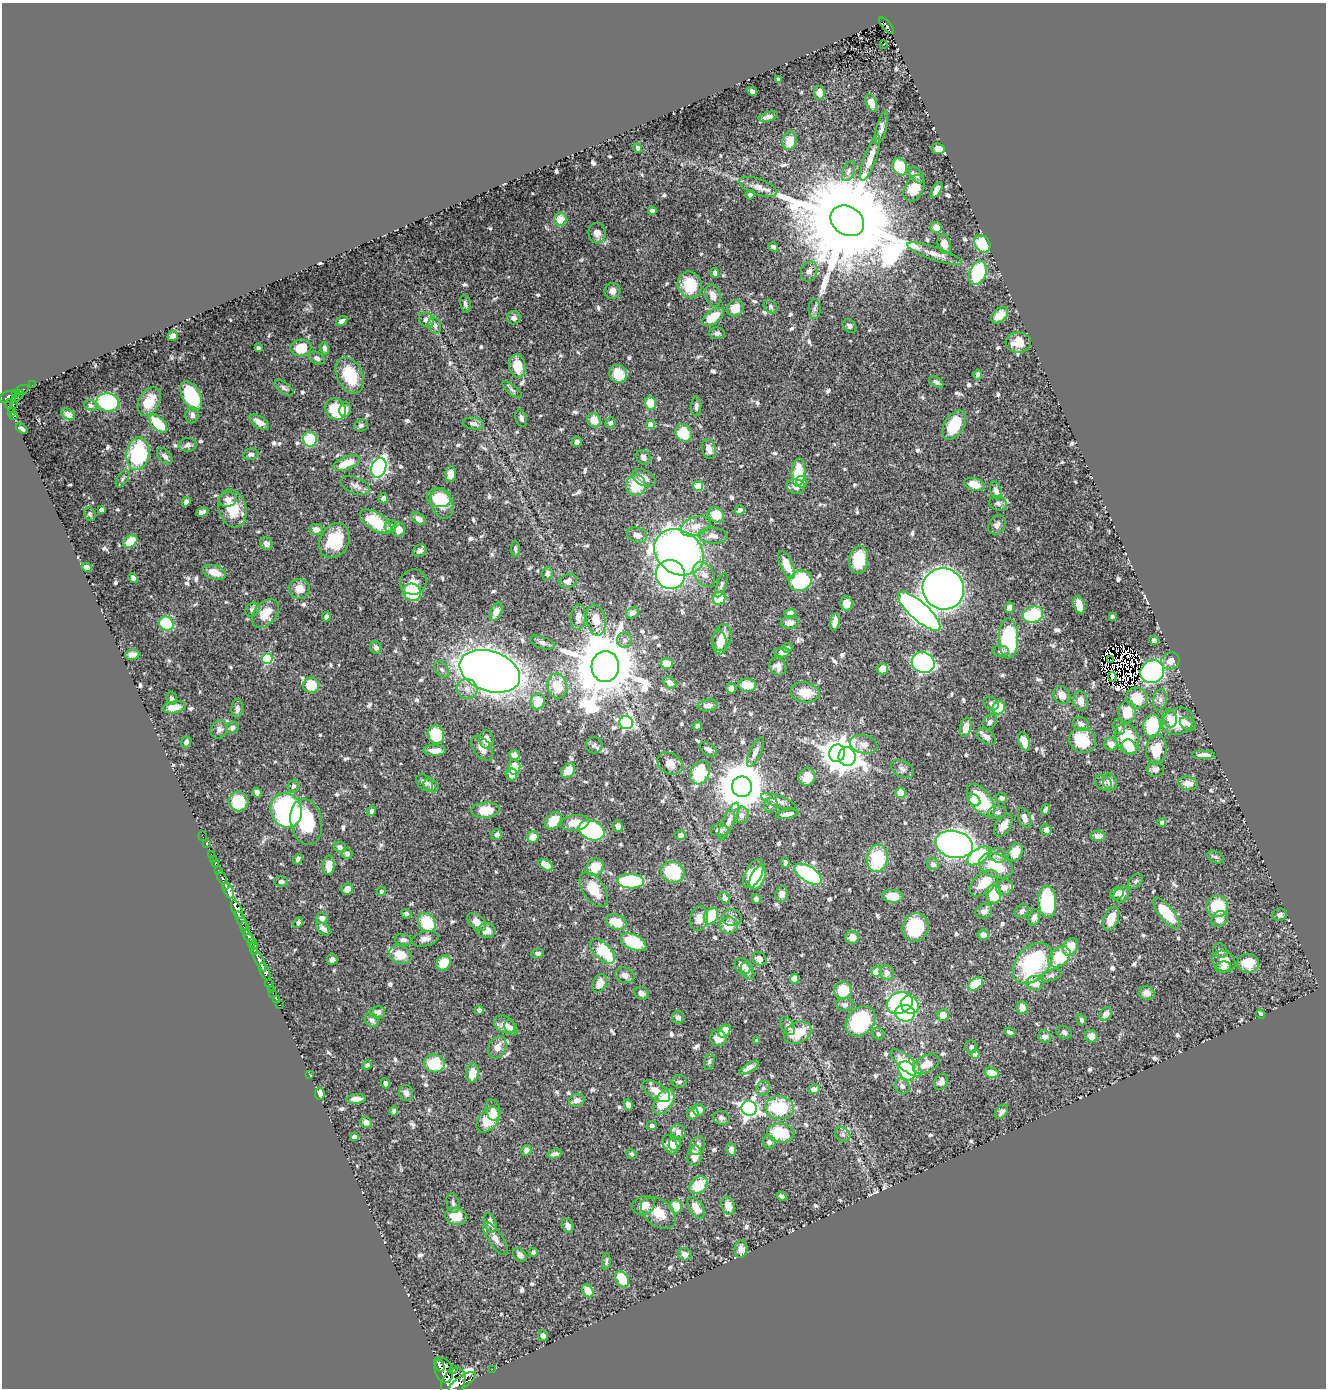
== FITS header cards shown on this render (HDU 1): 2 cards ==
NAXIS1  =                 1324
NAXIS2  =                 1386

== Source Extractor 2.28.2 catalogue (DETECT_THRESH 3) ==
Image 1324 x 1386 px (HDU 1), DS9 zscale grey, 1 PNG px = 1 image px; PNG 1328 x 1390 px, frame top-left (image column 1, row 1386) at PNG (2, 3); each listed source drawn as its Kron ellipse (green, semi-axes under 4 px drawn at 4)
Background 0.59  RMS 0.013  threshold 0.039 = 3 sigma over >= 5 px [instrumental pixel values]
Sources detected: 759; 10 with non-positive FLUX_AUTO (blend fragments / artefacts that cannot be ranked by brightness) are neither listed nor drawn; of the other 749, the 500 brightest by FLUX_AUTO listed and drawn (249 fainter detections omitted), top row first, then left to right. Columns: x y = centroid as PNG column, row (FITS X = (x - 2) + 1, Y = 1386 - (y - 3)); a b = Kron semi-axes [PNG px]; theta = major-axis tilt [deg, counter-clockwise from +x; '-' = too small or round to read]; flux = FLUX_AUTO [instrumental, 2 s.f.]
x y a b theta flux
887 26 10 4 -49 63
884 44 3 2 - 2.2
778 80 4 3 - 2.1
752 91 5 4 - 4.1
819 93 7 5 -86 8
871 103 9 5 -70 12
769 117 10 4 15 3.6
882 128 17 5 75 4.1
790 141 9 7 79 15
638 148 5 4 - 2.3
938 149 6 5 - 7.1
870 158 24 6 70 11
900 167 9 7 -64 29
848 171 10 6 68 3.4
916 175 10 5 -49 3.1
758 187 20 8 -19 8.7
914 188 14 9 62 23
936 190 9 4 58 5.9
750 195 5 4 - 3.2
652 211 4 4 - 2.8
560 219 6 6 - 15
847 221 18 14 -33 35000
936 227 6 5 - 8.2
597 233 10 8 -85 5.7
944 244 10 6 -77 10
982 244 9 7 -56 33
773 247 5 4 - 3
935 254 29 6 -19 9
809 271 10 8 67 5.3
715 273 5 4 - 3.3
978 273 12 8 68 67
690 285 14 12 -69 32
612 291 8 8 - 4.7
713 296 11 7 -73 7.3
465 304 9 5 -78 3
771 307 7 6 - 2.3
735 308 8 8 - 12
814 309 9 6 -90 2.9
1000 315 10 6 43 12
713 317 12 6 36 22
514 318 7 6 - 3.7
426 320 8 6 -38 4.9
342 321 6 4 35 2.9
435 325 8 6 -70 4.5
849 326 8 5 -45 2.3
717 333 8 6 -6 3.3
173 336 5 4 - 5.3
1018 342 13 10 2 12
258 348 4 4 - 2.3
301 348 10 8 9 27
324 348 6 4 -74 3.5
317 358 8 5 -29 3.1
517 366 12 8 -82 20
618 374 9 8 - 14
978 374 5 4 - 3.1
350 375 19 12 -64 38
936 382 8 4 -33 2.8
32 385 2 2 - 3.8
284 388 11 5 -36 3.1
22 390 7 3 21 29
512 390 12 4 -39 2.2
15 393 4 2 - 25
18 396 7 2 46 45
191 396 16 9 -62 64
8 397 9 5 21 360
149 401 15 10 60 19
108 402 11 9 -12 75
651 403 7 5 -74 21
9 404 5 3 - 40
13 404 3 3 - 17
90 405 6 5 - 2.8
696 406 10 5 89 3
336 409 11 9 -51 37
345 409 8 5 82 7.9
11 413 3 2 - 28
68 414 7 5 -36 3.7
192 415 8 6 78 4.5
14 416 4 3 - 47
521 418 9 5 -73 3.3
594 420 7 6 - 11
259 422 11 5 -33 6.5
158 423 11 6 -45 34
473 423 10 6 -9 4.3
610 423 5 5 - 2.7
361 425 7 6 - 2.6
651 425 4 4 - 16
954 425 16 9 59 32
22 429 6 3 -34 3.3
684 433 9 7 -58 29
310 439 7 7 - 34
577 442 5 5 - 3
188 445 9 6 3 3.7
709 449 10 6 -74 5.3
138 454 16 11 80 74
251 454 7 5 10 3.6
165 456 10 6 -49 3.9
643 457 8 6 -52 3.5
347 463 14 6 22 19
379 468 10 7 69 200
798 472 14 7 86 35
450 474 8 5 85 10
644 478 12 7 -27 7
122 479 10 5 57 2.7
802 482 6 5 - 4.6
974 484 10 6 -17 12
355 485 15 8 -20 5
636 485 10 10 - 25
698 486 5 5 - 18
796 486 9 7 -17 7.7
996 490 9 5 -72 4
383 498 5 4 - 4.6
439 498 12 9 -10 29
228 499 9 7 13 5.5
186 502 5 4 - 4.5
998 503 9 7 -17 3.1
442 504 15 10 -67 14
233 508 19 13 -74 25
101 510 4 4 - 3.8
740 510 5 5 - 3.3
202 512 6 4 23 3.4
90 514 7 5 -67 2.2
716 515 8 7 - 19
419 519 8 5 -40 4.7
376 522 18 8 -32 35
997 525 10 8 54 4.2
391 526 6 5 - 5.6
695 526 15 9 19 11
316 529 6 5 - 6.8
399 530 7 6 - 9.5
637 535 10 7 -18 5.4
713 536 14 8 -3 6.8
334 540 18 14 60 36
130 541 8 5 37 21
266 544 6 5 - 4.7
515 549 8 4 -87 2.3
420 551 7 5 35 3.6
679 552 26 21 -36 650
859 560 14 9 84 27
786 565 15 6 -66 14
87 567 5 4 - 6.5
215 572 12 7 -18 12
547 574 6 5 - 3.4
704 574 14 9 -54 7.5
670 575 15 14 - 230
133 578 5 4 - 2.3
568 581 9 6 17 5.2
801 581 12 10 24 78
413 582 13 12 - 6.7
721 585 13 4 70 2.4
299 589 11 10 - 10
943 589 21 20 - 940
412 592 9 8 - 43
719 599 6 6 - 39
846 603 7 6 - 8.3
1079 605 9 5 -72 10
1009 608 5 4 - 6.8
252 610 7 6 - 3.6
919 611 27 9 -42 490
496 612 10 5 65 5.7
266 613 16 11 48 18
632 613 7 5 37 4
790 614 5 5 - 9.3
1033 615 10 8 18 44
1112 616 4 3 - 2.9
326 617 4 4 - 3.5
578 617 13 7 84 7.8
596 620 15 9 -79 15
790 622 9 6 1 6.6
835 622 9 4 83 8.6
166 624 7 6 - 67
722 638 13 9 77 13
1008 638 20 9 -89 88
625 640 7 7 - 3.7
1154 640 5 4 - 4.8
542 643 13 6 -19 3.2
720 643 12 7 -86 10
376 648 7 5 -64 3.3
788 648 5 4 - 3
1001 651 8 5 -7 2.9
782 652 8 5 0 4.5
132 655 7 5 9 5.1
267 659 5 5 - 67
1110 660 3 2 - 2.1
1170 661 9 8 - 6.9
923 663 12 10 -24 220
667 664 6 5 - 14
605 666 15 13 85 8200
778 666 9 8 - 6.3
442 669 9 6 -51 2.8
883 669 5 5 - 10
490 671 31 20 -19 1800
1152 672 12 11 - 190
1112 677 5 3 - 2.1
670 683 7 5 -33 5.8
311 685 8 8 - 22
747 685 9 6 -3 13
557 686 13 9 -83 21
731 688 5 5 - 3.1
467 689 10 9 - 6.8
805 692 15 10 -9 18
1062 695 10 7 -55 9.1
171 698 6 5 - 2.6
1137 698 11 10 - 26
1160 700 11 7 83 4.2
1081 701 10 7 -84 7.9
538 702 8 7 - 19
991 704 8 6 -35 2.6
708 705 10 5 6 4.9
174 707 12 6 9 11
999 708 7 6 - 39
237 709 9 5 87 3.5
1127 712 11 8 88 21
1170 718 9 7 -67 6.3
1178 721 16 13 22 30
990 722 8 6 49 2.6
626 723 7 6 - 140
1081 724 8 6 -25 5
1188 724 8 5 -30 3.6
698 726 4 4 - 2.2
1152 726 11 8 82 51
966 727 10 5 77 9.4
1119 727 8 5 -72 2.7
232 728 6 5 - 3.1
219 730 9 8 - 4
436 735 9 8 - 32
986 737 10 6 -34 5.5
1127 738 16 11 -71 49
486 739 9 7 -81 7.7
1083 740 14 12 -25 40
1024 741 10 5 -70 9.7
186 742 6 5 - 2.7
864 744 14 9 -12 7.3
1111 744 7 6 - 7.2
594 745 8 8 - 2.8
1129 747 8 7 - 11
482 748 14 8 -50 7.6
708 749 10 5 -33 4.1
435 750 11 5 -1 7.4
1156 750 15 10 81 27
755 752 16 5 65 4.6
837 753 9 7 73 1100
514 755 5 5 - 5
1203 755 11 4 -1 6.4
847 757 9 8 - 860
670 763 14 10 -30 8.6
514 767 8 6 -87 13
902 769 12 8 -29 3.9
1155 769 8 8 - 3.4
568 771 8 6 52 14
700 773 12 9 64 48
511 774 6 5 - 7.4
807 777 9 8 - 10
1110 782 9 6 -71 8.6
425 783 10 7 -43 5.4
1103 783 9 7 -41 2.9
1188 783 10 7 -9 8.6
293 786 6 5 - 2.7
431 786 8 6 -34 2.5
742 787 10 10 - 4500
257 793 5 4 - 7.7
901 793 5 5 - 15
1001 798 6 5 - 2.4
974 800 7 5 -39 8.3
981 800 19 10 -53 58
778 801 18 5 -18 4.9
238 802 10 10 - 32
771 805 7 6 - 3.5
1045 809 5 4 - 2.5
286 810 17 15 -68 200
485 810 14 7 4 21
372 811 5 4 - 2.3
997 812 9 6 5 3.1
787 814 11 4 9 5.1
741 815 8 7 - 4
1024 818 10 6 -68 4.8
553 821 10 7 51 20
729 821 20 6 64 5.5
306 822 23 15 -79 48
575 823 14 8 8 16
1162 823 4 4 - 2.4
1003 825 12 7 56 10
618 826 6 5 - 3.8
591 830 13 9 -23 150
719 830 9 6 -1 4.4
1046 830 6 5 - 4.7
497 834 6 5 - 3.1
680 835 5 4 - 3.2
203 836 5 2 - 7.2
1098 836 7 5 -2 5
533 837 6 5 - 10
206 844 3 2 - 9.4
954 844 19 13 -12 610
340 847 6 5 - 3.7
1015 852 9 6 64 16
211 854 3 2 - 11
347 854 5 5 - 3.2
998 855 8 7 - 3.9
978 856 13 7 34 45
1216 857 8 5 -27 2.2
877 858 14 10 82 52
213 859 2 2 - 5.6
298 859 5 4 - 2.8
215 863 4 3 - 25
785 863 5 3 - 2.2
933 864 6 5 - 3.1
329 865 10 6 86 9.9
546 865 8 5 -32 8.9
996 866 17 12 -22 33
595 867 9 8 - 17
219 871 3 2 - 35
673 872 12 10 -16 47
753 874 15 8 63 30
808 874 15 7 -32 120
222 878 6 3 -59 84
758 878 13 7 65 25
631 881 13 7 -2 82
1135 881 9 6 49 2.3
281 882 7 5 -2 2.5
984 883 17 10 41 19
226 886 4 3 - 240
1004 887 8 8 - 5.9
347 889 6 5 - 6.7
594 890 20 10 -56 20
228 891 8 4 -63 700
381 891 5 4 - 2.1
1117 893 7 6 - 3.8
782 894 7 6 - 4.2
994 894 9 7 -81 35
1121 894 8 7 - 6.5
893 896 10 6 -4 15
725 898 6 5 - 3.4
756 899 5 4 - 3.2
1047 902 16 9 -87 94
1217 906 11 10 - 38
237 909 10 5 -65 1000
984 911 9 7 33 4.4
1022 911 7 6 - 2.5
1166 913 19 7 -50 35
406 914 5 4 - 2.1
1280 915 7 6 - 3
711 916 9 6 60 42
1034 917 9 5 72 3.2
322 918 6 5 - 4.5
732 918 9 8 - 3.5
699 919 12 9 81 8
1111 919 12 7 68 15
1220 919 9 7 46 7.8
241 920 10 3 -63 270
427 922 10 8 -54 38
477 922 11 7 -43 8.3
616 922 11 7 -19 18
298 923 5 4 - 2.5
729 925 9 8 - 17
915 927 15 13 75 54
245 928 7 4 -81 210
323 929 8 5 -39 4.7
487 930 9 7 8 9.2
983 935 5 5 - 6.2
249 937 7 3 -56 310
852 937 7 6 - 9.1
425 939 14 7 13 4.8
403 940 8 5 -7 3.6
633 942 13 7 -24 49
251 943 4 3 - 74
1070 947 9 7 58 15
254 948 7 4 87 100
602 951 15 8 -44 55
1220 951 8 6 -51 3
538 953 6 5 - 2.4
400 955 11 9 -23 17
1059 957 12 8 40 37
332 959 5 5 - 3.3
759 959 8 6 -36 5.6
259 960 12 4 -64 750
1224 961 12 10 -34 13
444 963 8 6 51 14
1033 963 24 16 48 100
1248 963 11 9 -10 15
743 966 9 7 -52 6.9
1223 967 8 5 11 4.3
748 971 9 6 -67 6.3
265 972 9 4 -64 800
876 972 5 5 - 14
887 972 7 7 - 5.3
625 975 10 7 -17 5.8
1051 975 11 5 17 2.7
794 979 5 4 - 9.2
600 983 9 7 62 13
1035 983 9 7 -4 8.6
269 984 4 3 - 23
976 984 8 5 38 29
271 989 3 2 - 3
843 990 9 9 - 24
273 993 2 2 - 13
641 993 7 6 - 3.8
1147 993 8 7 - 5.7
276 999 3 2 - 16
900 1003 13 10 25 120
845 1004 8 6 -3 2.9
279 1005 2 2 - 8.1
910 1005 9 8 - 33
1022 1008 6 5 - 7.2
479 1010 4 4 - 2.6
377 1012 8 6 6 4.5
905 1013 10 8 -6 78
1106 1014 7 5 57 7
1261 1014 5 3 - 2.8
943 1015 6 6 - 11
678 1017 6 6 - 3.3
372 1020 7 6 - 3.3
1081 1020 6 4 -63 2.4
861 1021 17 13 48 75
504 1024 11 8 -30 8.4
788 1026 10 6 -59 3.4
511 1028 8 5 -56 3.5
724 1031 7 5 49 13
1010 1032 5 3 - 2.7
1064 1032 8 6 -29 3.1
798 1033 14 10 26 27
878 1034 6 5 - 2.3
1091 1036 7 6 - 9.7
1045 1037 6 6 - 4.8
718 1038 8 7 - 10
757 1040 4 3 - 2.2
497 1047 11 8 63 7.1
971 1047 6 6 - 2.7
975 1054 4 4 - 12
709 1062 9 5 76 2.3
434 1063 10 9 - 35
906 1063 19 7 -40 17
926 1064 14 8 26 14
367 1065 5 4 - 2.1
749 1068 11 4 31 5.3
907 1071 10 7 -60 69
472 1073 9 6 79 14
992 1073 7 5 -17 13
309 1074 3 2 - 24
679 1082 7 6 - 2.5
941 1082 9 6 62 5.5
385 1083 5 4 - 3.4
902 1086 8 7 - 3
763 1088 7 6 - 2.6
814 1089 6 5 - 4.3
656 1091 15 8 -33 13
406 1093 8 7 - 3.7
320 1094 6 5 - 7.4
356 1099 10 5 5 7.5
577 1100 8 6 19 6.9
664 1102 14 8 56 34
628 1105 6 4 -61 4
749 1108 8 7 - 350
780 1108 14 11 -4 55
493 1110 10 7 -78 5
699 1110 6 5 - 8.9
394 1111 5 4 - 2.3
1002 1112 8 5 51 4.3
693 1113 6 5 - 6.7
721 1118 8 6 -11 3.3
488 1120 15 9 51 25
366 1122 6 5 - 5.1
652 1126 5 4 - 2.7
678 1132 7 7 - 6.4
781 1133 13 9 -8 43
843 1134 8 6 -40 2.7
354 1137 4 4 - 2.5
769 1142 6 6 - 3.1
675 1144 7 6 - 8.2
670 1145 10 6 -61 11
697 1146 10 7 68 6.2
526 1150 5 5 - 3.8
731 1150 6 5 - 5.9
554 1154 7 4 15 3
631 1154 5 5 - 2.2
694 1156 10 7 81 12
698 1185 10 8 42 23
782 1196 5 3 - 2.7
453 1203 10 6 -74 3.2
643 1205 12 9 14 11
728 1206 9 6 -74 13
676 1207 7 6 - 18
696 1208 12 7 -56 11
659 1213 20 13 -39 17
456 1216 11 8 -13 16
490 1223 10 6 -71 6.9
568 1226 7 5 -65 4.1
495 1239 19 7 -56 6.9
741 1249 9 6 84 4.9
533 1252 4 4 - 2.1
685 1254 7 6 - 5.2
520 1255 8 6 -48 3.7
606 1262 8 4 88 2.3
622 1279 9 6 -61 24
588 1291 7 5 -58 12
543 1336 5 5 - 3
439 1365 7 3 -59 400
492 1369 2 2 - 6.3
444 1370 13 8 -73 1300
454 1370 3 3 - 68
462 1382 15 6 34 1100
453 1383 15 11 61 2700
At the frame edge (FLAGS 8, measured only in part): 1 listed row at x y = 453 1383
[249 fainter detections neither listed nor drawn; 10 non-positive-flux detections neither listed nor drawn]